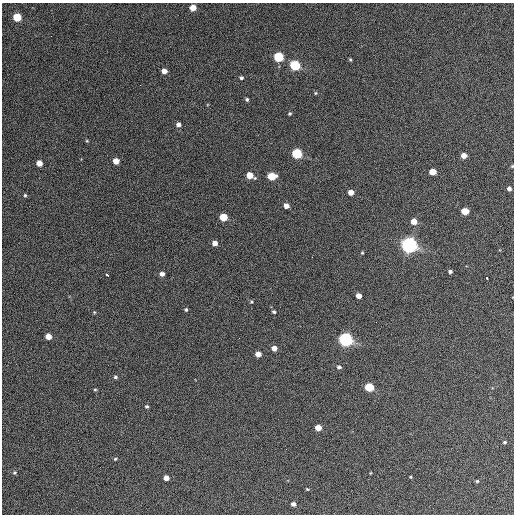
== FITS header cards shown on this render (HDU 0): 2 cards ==
NAXIS1  =                  512 / Axis length
NAXIS2  =                  512 / Axis length

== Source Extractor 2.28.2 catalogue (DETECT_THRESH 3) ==
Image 512 x 512 px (HDU 0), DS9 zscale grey, 1 PNG px = 1 image px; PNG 516 x 516 px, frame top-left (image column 1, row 512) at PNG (2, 3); no overlay
Background 465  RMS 22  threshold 67.3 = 3 sigma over >= 5 px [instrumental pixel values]
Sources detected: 60; all 60 listed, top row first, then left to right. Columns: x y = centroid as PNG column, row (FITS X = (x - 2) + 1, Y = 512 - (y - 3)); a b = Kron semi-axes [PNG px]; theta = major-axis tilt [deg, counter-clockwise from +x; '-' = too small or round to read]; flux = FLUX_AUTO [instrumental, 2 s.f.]
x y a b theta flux
193 8 5 5 - 22000
17 17 5 5 - 59000
51 36 2 2 - 1100
278 57 5 5 - 110000
350 60 3 3 - 1800
295 65 6 5 - 140000
164 71 5 4 - 12000
241 78 4 4 - 2800
315 93 5 3 - 1400
247 99 4 4 - 2500
290 114 4 4 - 1900
178 124 5 4 - 7300
87 141 5 4 - 1500
297 154 5 5 - 130000
464 155 5 4 - 14000
116 161 5 5 - 15000
39 163 5 4 - 17000
512 166 4 3 - 1500
433 172 5 4 - 29000
250 175 6 5 - 24000
271 176 6 5 - 45000
509 189 4 4 - 5100
351 192 5 4 - 14000
25 195 4 4 - 1900
286 206 5 4 - 10000
465 211 5 5 - 35000
223 217 5 5 - 48000
414 221 5 4 - 18000
215 243 5 4 - 9300
409 245 6 6 - 890000
362 253 4 3 - 1400
312 257 2 2 - 770
450 272 4 3 - 3400
162 274 5 4 - 6600
107 275 4 3 - 4600
487 278 3 2 - 5100
359 296 5 4 - 12000
251 302 5 4 - 1900
186 310 4 4 - 2400
94 312 5 4 - 1400
274 312 5 4 - 2400
48 336 5 4 - 17000
345 339 6 5 - 540000
274 348 5 4 - 12000
258 354 5 4 - 17000
339 367 5 4 - 3800
115 377 5 4 - 2600
369 387 5 5 - 76000
95 389 5 3 - 1700
147 406 5 4 - 2200
318 428 5 4 - 19000
505 442 4 3 - 2200
115 459 4 3 - 1600
14 473 5 5 - 2300
370 473 4 2 - 1100
410 477 3 2 - 1200
166 478 5 4 - 11000
477 481 4 4 - 1700
307 489 5 3 - 1400
293 504 4 4 - 5800
At the frame edge (FLAGS 8, measured only in part): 1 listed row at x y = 512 166